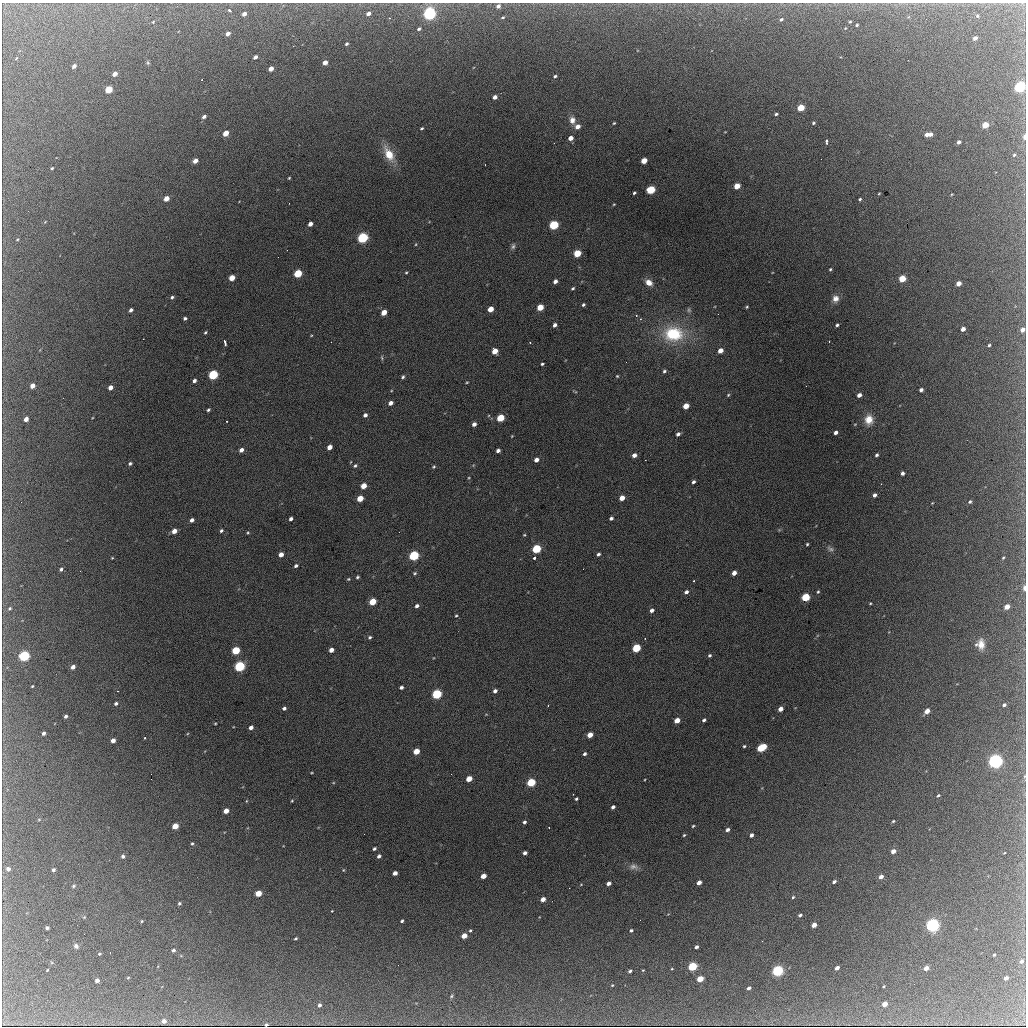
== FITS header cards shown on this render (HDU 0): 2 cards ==
NAXIS1  =                 1024 / length of data axis 1
NAXIS2  =                 1024 / length of data axis 2

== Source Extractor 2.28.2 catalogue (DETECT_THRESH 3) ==
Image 1024 x 1024 px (HDU 0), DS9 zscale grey, 1 PNG px = 1 image px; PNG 1028 x 1028 px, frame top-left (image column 1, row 1024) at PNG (2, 3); no overlay
Background 2040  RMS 33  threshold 98.7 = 3 sigma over >= 5 px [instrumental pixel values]
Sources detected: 296; all 296 listed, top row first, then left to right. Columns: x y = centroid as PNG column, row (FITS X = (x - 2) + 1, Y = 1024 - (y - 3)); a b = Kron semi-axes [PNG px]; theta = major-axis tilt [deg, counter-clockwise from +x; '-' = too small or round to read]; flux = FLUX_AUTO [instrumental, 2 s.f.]
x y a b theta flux
498 6 5 4 - 7800
229 10 3 3 - 5400
429 13 6 5 - 590000
244 14 4 3 - 13000
368 14 4 3 - 10000
977 16 5 4 - 2600
503 17 5 3 - 2400
390 18 4 3 - 1500
781 19 4 4 - 4300
926 19 3 2 - 2200
153 22 3 2 - 1600
850 22 4 3 - 2400
857 25 3 3 - 2600
419 29 4 3 - 4100
228 34 4 3 - 11000
975 38 4 3 - 11000
346 44 3 3 - 3800
255 57 4 3 - 8900
148 62 7 4 -70 3300
325 63 4 4 - 17000
74 66 4 3 - 9500
271 69 4 4 - 20000
115 74 4 3 - 17000
555 76 4 3 - 3900
1020 87 5 4 - 400000
109 89 5 4 - 91000
495 97 4 4 - 11000
801 108 5 4 - 71000
776 114 4 3 - 3600
204 117 5 3 - 8000
572 120 8 7 - 15000
614 123 3 3 - 2300
813 123 4 3 - 3000
985 125 4 4 - 59000
577 126 6 5 - 13000
422 128 4 3 - 3100
226 133 5 4 - 40000
927 134 5 3 - 15000
930 134 4 3 - 8900
1024 137 5 2 - 12000
571 138 4 4 - 16000
826 141 4 3 - 12000
959 142 4 3 - 7900
554 143 3 2 - 2400
389 154 18 9 -62 44000
1014 155 5 4 - 3200
195 161 4 4 - 19000
644 161 5 4 - 37000
485 165 2 2 - 1000
52 168 4 3 - 2400
289 178 3 2 - 2000
737 186 5 4 - 44000
651 190 5 4 - 130000
634 193 3 3 - 3300
879 193 3 2 - 1600
1024 194 3 2 - 2300
166 199 4 4 - 26000
860 199 3 3 - 3000
614 204 3 3 - 1900
310 224 4 4 - 13000
554 225 5 4 - 200000
363 238 5 4 - 370000
17 239 3 2 - 1800
416 244 4 3 - 1800
513 246 8 5 75 5400
577 253 5 4 - 72000
278 257 2 2 - 970
830 269 4 3 - 2400
406 272 3 3 - 2100
298 273 5 4 - 120000
232 278 5 4 - 40000
902 279 5 4 - 70000
555 281 4 3 - 8900
649 282 8 6 -34 17000
958 283 4 4 - 20000
573 288 4 3 - 2900
172 297 4 3 - 4200
835 299 8 8 - 14000
583 305 3 3 - 3500
540 307 5 4 - 46000
747 307 3 3 - 2500
490 309 5 4 - 31000
131 310 4 3 - 5900
689 310 7 5 -78 4100
384 312 5 4 - 29000
636 315 3 3 - 2400
185 318 3 3 - 4700
555 325 4 3 - 6900
837 325 3 3 - 3800
963 329 4 3 - 14000
1022 330 4 4 - 15000
205 332 4 3 - 2700
673 334 22 16 -1 120000
311 336 4 3 - 1700
530 342 3 2 - 1300
225 343 6 3 -77 6700
989 345 3 3 - 3000
495 351 5 4 - 28000
720 351 4 4 - 20000
382 357 7 3 -81 2900
626 362 2 2 - 1400
542 364 3 3 - 3100
664 371 4 4 - 4000
213 375 5 4 - 240000
617 376 3 3 - 2100
403 377 5 4 - 3900
194 381 4 3 - 7300
467 382 4 3 - 1900
32 386 4 4 - 20000
806 386 2 2 - 2300
110 387 4 4 - 15000
921 390 4 3 - 7200
728 395 4 4 - 2500
859 395 4 4 - 12000
390 403 4 4 - 11000
686 406 5 4 - 32000
208 410 4 3 - 3400
365 415 4 4 - 6700
500 418 5 4 - 79000
26 419 4 4 - 15000
869 420 11 9 88 29000
227 421 2 2 - 2000
474 424 4 4 - 9600
855 424 5 3 - 1600
836 432 4 3 - 7900
678 434 4 4 - 6900
512 436 4 3 - 1600
329 447 5 4 - 18000
241 450 5 4 - 10000
498 450 4 4 - 7600
634 455 4 4 - 12000
876 455 4 3 - 4200
536 460 4 4 - 12000
130 463 4 4 - 4200
355 466 5 4 - 3800
434 467 5 4 - 3000
902 473 4 3 - 6500
693 482 4 3 - 5300
363 486 5 4 - 30000
874 495 4 3 - 7700
360 498 5 4 - 39000
622 498 4 4 - 22000
21 502 2 2 - 3600
970 502 4 4 - 3600
932 503 3 2 - 1500
611 518 4 3 - 5100
291 519 4 3 - 6800
192 520 4 3 - 8500
174 531 4 4 - 19000
221 531 4 3 - 3900
248 533 4 3 - 2300
524 535 3 3 - 2100
807 544 3 3 - 2500
536 549 5 4 - 170000
830 549 10 6 -28 6500
598 554 4 3 - 4500
281 555 4 4 - 16000
414 555 5 5 - 260000
112 558 3 3 - 1800
534 558 3 3 - 11000
1003 558 4 2 - 2400
296 566 4 3 - 4300
61 569 4 3 - 4800
415 573 5 4 - 3100
734 573 4 4 - 13000
357 577 4 3 - 3200
348 579 5 4 - 2400
694 581 3 2 - 2100
1024 588 5 3 - 9300
686 592 5 4 - 6900
818 592 4 3 - 2600
806 597 5 4 - 140000
372 602 5 4 - 61000
870 603 3 2 - 1800
417 606 5 4 - 7000
1007 607 4 4 - 27000
10 608 5 4 - 3400
652 610 4 4 - 8500
456 616 3 3 - 2400
370 637 4 3 - 3400
981 644 11 9 -89 22000
636 648 5 4 - 120000
236 650 5 4 - 120000
331 650 4 4 - 13000
710 655 4 4 - 3600
24 656 5 5 - 330000
240 666 5 5 - 320000
73 667 4 4 - 11000
32 686 3 2 - 2100
401 687 4 3 - 6100
495 691 4 3 - 7100
437 694 5 4 - 250000
116 703 4 3 - 5600
548 705 2 2 - 1300
1004 705 4 3 - 4900
284 708 4 3 - 5600
780 709 4 4 - 17000
927 711 5 4 - 22000
66 716 4 3 - 5100
677 720 5 4 - 23000
704 720 4 3 - 5100
215 723 3 2 - 2000
251 728 4 4 - 9900
43 733 4 3 - 6800
590 735 5 4 - 25000
145 738 3 2 - 2100
113 740 4 4 - 15000
744 746 4 3 - 2800
761 748 7 4 31 130000
416 751 5 4 - 41000
585 754 4 3 - 4900
995 761 6 5 - 750000
312 773 4 2 - 1800
451 774 2 2 - 2000
1024 776 5 3 - 2300
151 779 2 2 - 4400
469 779 5 4 - 37000
531 782 5 4 - 150000
938 795 5 3 - 3000
576 799 3 3 - 3400
246 801 4 2 - 1600
292 801 3 2 - 1900
613 807 4 3 - 6100
226 811 4 4 - 24000
893 821 4 3 - 2400
524 822 4 4 - 5100
175 826 5 4 - 43000
693 826 4 3 - 2600
549 828 2 2 - 1600
727 830 4 3 - 6900
684 835 3 3 - 2500
751 835 4 3 - 8500
192 843 4 3 - 2800
374 849 4 3 - 4200
893 851 4 4 - 19000
525 853 4 3 - 8100
1004 853 3 2 - 1400
123 856 4 4 - 5800
379 856 4 3 - 6300
633 866 13 8 -8 11000
8 869 5 5 - 9000
53 870 3 3 - 5400
343 870 4 4 - 2100
395 873 4 4 - 13000
483 876 4 4 - 24000
881 877 4 3 - 14000
834 882 4 3 - 5600
609 883 4 4 - 9800
699 883 4 4 - 15000
581 884 4 3 - 1600
73 886 5 4 - 2800
258 893 5 4 - 48000
793 897 4 4 - 2600
543 899 4 4 - 15000
179 903 4 4 - 3000
332 911 3 2 - 1300
800 915 4 3 - 5400
84 917 4 4 - 1800
640 920 2 2 - 880
142 921 4 3 - 2000
402 921 4 3 - 3800
814 925 4 4 - 22000
932 925 6 5 - 640000
47 928 4 3 - 6300
631 930 4 3 - 4300
470 931 4 3 - 2600
464 936 5 4 - 28000
296 938 3 3 - 2900
76 946 5 5 - 6000
696 947 4 3 - 6200
173 950 4 4 - 5500
110 952 2 2 - 1300
99 954 3 3 - 2600
994 955 3 2 - 2600
1021 961 5 4 - 6500
692 966 5 4 - 180000
837 968 4 3 - 14000
926 968 4 3 - 18000
672 969 3 2 - 1500
47 970 3 2 - 1500
643 970 3 2 - 1500
630 971 4 3 - 4600
777 971 5 4 - 400000
128 978 3 3 - 1900
1006 978 4 3 - 13000
700 979 5 4 - 51000
97 980 4 3 - 11000
914 984 2 2 - 930
612 985 3 3 - 1800
884 986 3 2 - 1900
749 988 4 3 - 6200
451 996 5 4 - 2800
885 1004 4 4 - 24000
319 1005 4 4 - 6300
164 1021 4 4 - 13000
266 1025 4 3 - 3500
At the frame edge (FLAGS 8, measured only in part): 7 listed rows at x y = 1020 87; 1024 137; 1024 194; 1022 330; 1024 588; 1024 776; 266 1025